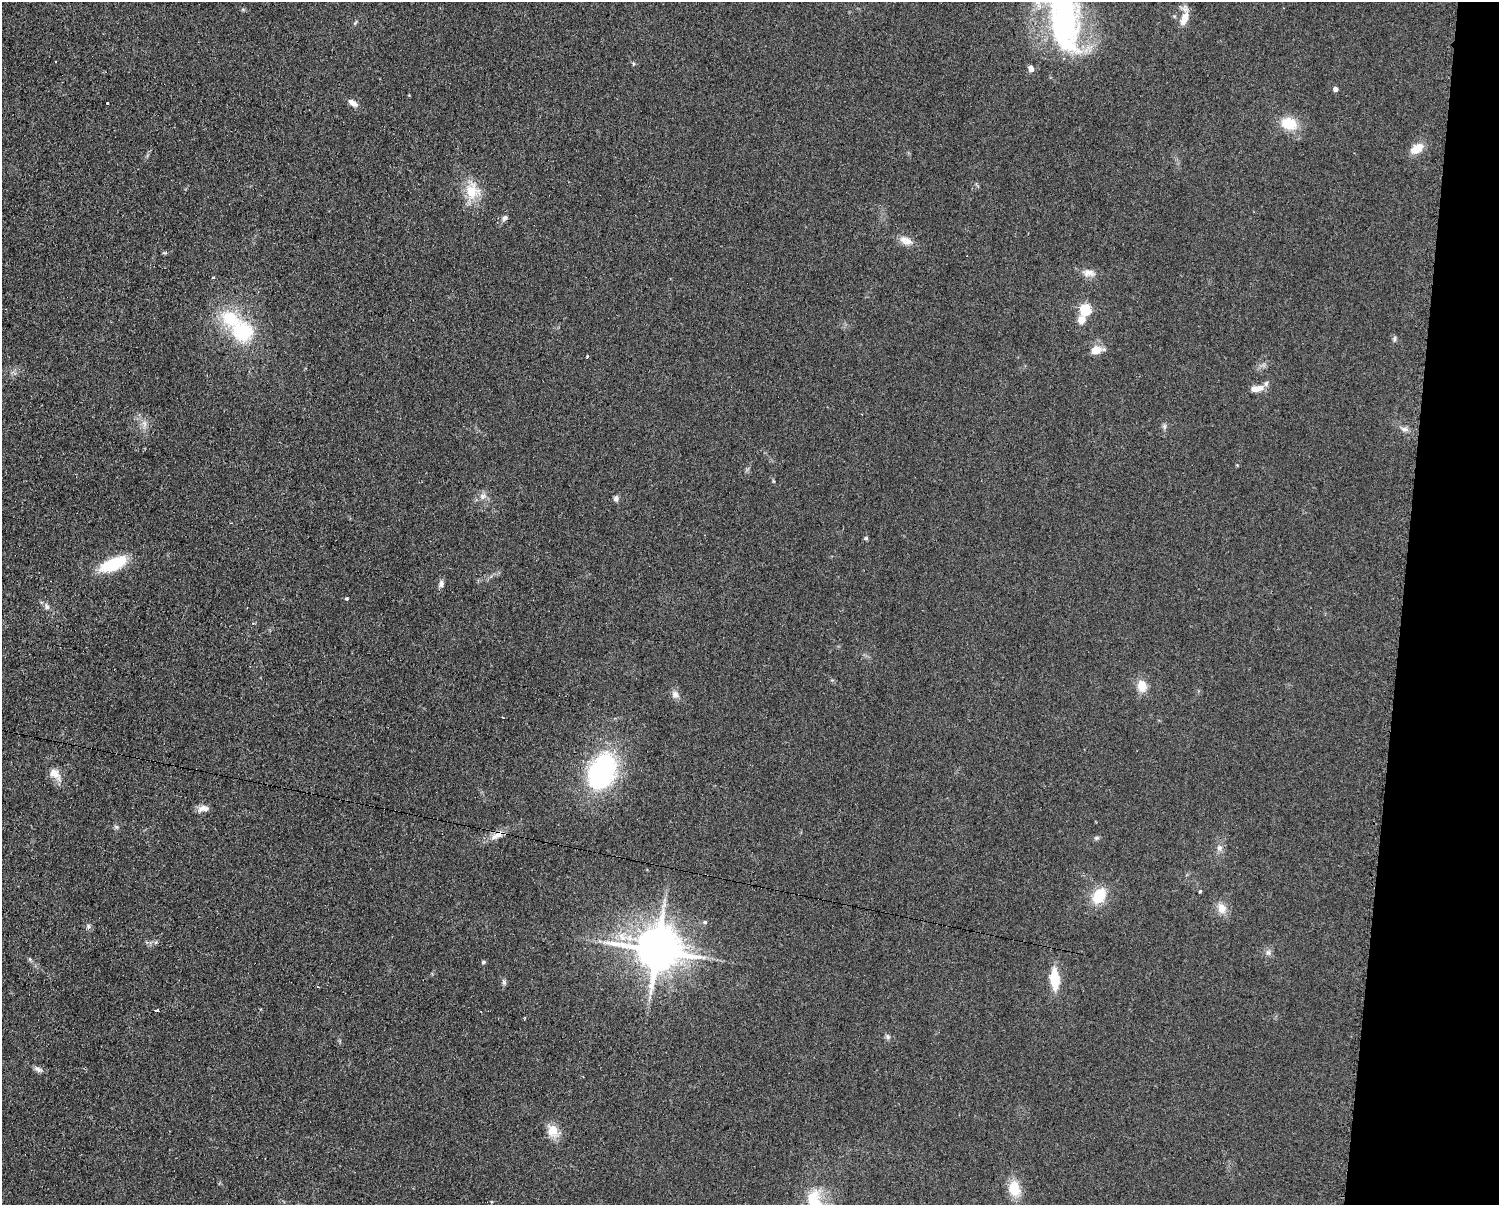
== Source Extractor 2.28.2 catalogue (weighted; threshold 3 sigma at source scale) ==
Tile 6 of 3 x 4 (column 3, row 2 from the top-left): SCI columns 3117-4613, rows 2408-3610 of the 4863 x 4814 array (HDU 1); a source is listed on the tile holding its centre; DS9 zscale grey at full resolution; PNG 1501 x 1207 px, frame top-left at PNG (2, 2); no overlay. Shown black and unused: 7% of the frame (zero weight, under 2 of 3 exposures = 2% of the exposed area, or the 3 px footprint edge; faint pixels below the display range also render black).
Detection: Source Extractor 2.28.2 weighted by HDU 2 'WHT'; one run over the whole footprint, this tile lists its part. Background 0.098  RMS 0.011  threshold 0.0502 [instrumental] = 3 sigma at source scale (4.5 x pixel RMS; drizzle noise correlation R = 1.50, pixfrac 1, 0.05/0.05 arcsec/px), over >= 5 px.
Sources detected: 64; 1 inside a brighter object's white glare — not listed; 2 inside a brighter listed object's ellipse — not listed separately; the other 61 listed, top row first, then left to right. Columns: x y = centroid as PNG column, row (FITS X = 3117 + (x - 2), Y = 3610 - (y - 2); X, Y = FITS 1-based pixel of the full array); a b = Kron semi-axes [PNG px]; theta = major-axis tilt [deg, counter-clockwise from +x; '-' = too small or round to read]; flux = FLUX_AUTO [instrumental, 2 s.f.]
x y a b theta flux
1184 19 20 9 69 14
1064 21 73 32 -82 250
355 23 7 4 55 1.5
1031 68 6 5 - 7.6
1335 89 4 4 - 5.8
353 103 13 6 -33 7.4
107 104 3 3 - 3
1289 124 15 12 -19 31
1417 148 17 11 33 15
472 191 21 17 -83 29
505 217 8 5 10 2.9
906 240 14 9 -27 11
165 253 8 3 13 1.4
1088 273 19 10 -6 9.3
213 278 3 3 - 3
1086 309 6 5 - 99
1081 319 5 5 - 25
242 332 28 24 -49 69
1395 339 9 4 80 2.2
1096 350 12 9 15 14
587 356 3 2 - 2.2
1256 388 15 7 8 11
862 414 3 2 - 1.4
144 424 11 6 -89 5.6
1164 426 8 5 -85 2.6
1404 429 10 7 -11 4.6
1237 465 4 4 - 0.87
773 481 6 3 -71 1.1
483 496 10 8 0 5.4
616 499 8 7 - 3.3
866 538 5 4 - 1.9
113 564 23 10 23 62
441 584 10 7 78 4.2
347 598 4 4 - 1.4
47 607 9 6 -72 3.6
253 623 3 3 - 1.3
1142 686 13 10 -76 16
675 694 11 9 -41 5.7
602 771 34 23 65 180
55 774 21 12 -43 12
203 809 15 8 11 7
116 827 7 5 -44 2.2
496 835 18 10 30 11
1097 838 7 5 2 2.2
1219 848 9 8 - 4.8
1200 891 4 4 - 1.2
1099 896 18 13 59 30
1222 908 14 11 -64 12
705 922 6 5 - 1.8
88 926 6 5 - 2.3
657 950 13 10 -3 4200
1268 953 9 7 -74 4
30 959 6 5 - 1.8
483 962 5 4 - 1.9
1055 979 21 9 -87 33
504 982 8 5 -80 2.6
157 1011 4 3 - 6
888 1037 7 6 - 2.5
38 1069 13 6 -30 4.1
553 1131 18 13 -64 15
1014 1188 15 11 -77 28
Overlapping masked pixels (flux is a lower limit): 1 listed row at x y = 496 835
Isophote crosses this tile's border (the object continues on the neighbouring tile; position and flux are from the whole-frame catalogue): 1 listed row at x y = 1064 21